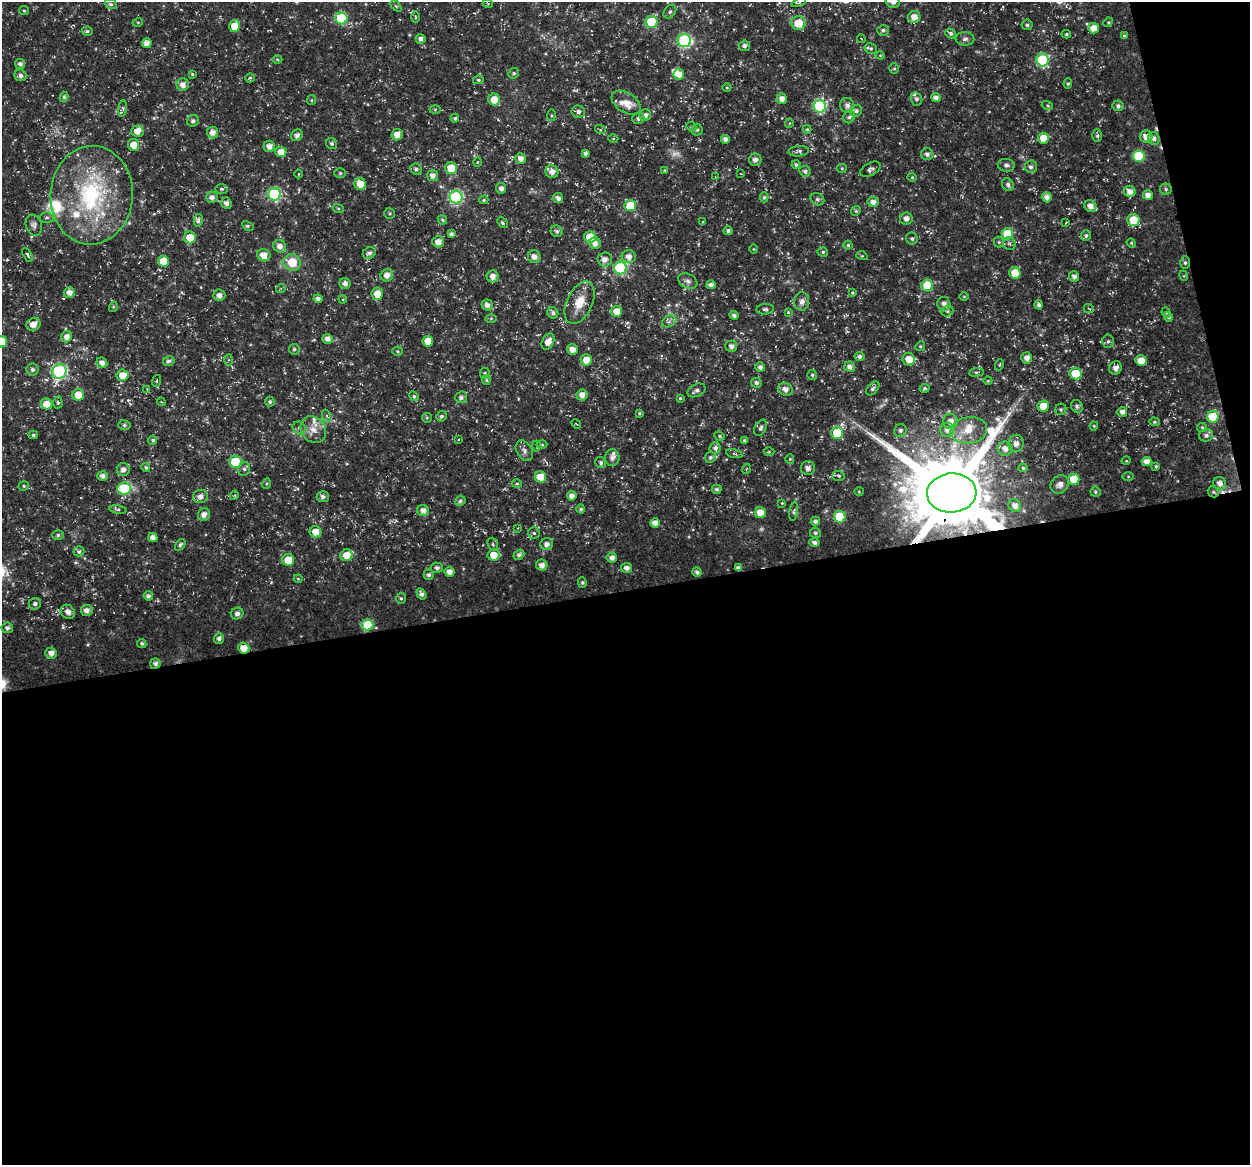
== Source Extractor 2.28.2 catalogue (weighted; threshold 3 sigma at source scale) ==
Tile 16 of 4 x 4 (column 4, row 4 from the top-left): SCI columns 3795-5042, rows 46-1208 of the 5044 x 4838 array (HDU 1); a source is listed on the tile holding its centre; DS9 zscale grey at full resolution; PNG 1252 x 1167 px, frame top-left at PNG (2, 2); each listed source drawn as its Kron ellipse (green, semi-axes under 4 px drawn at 4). Shown black and unused: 52% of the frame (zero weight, under 3 of 5 exposures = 3% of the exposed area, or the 3 px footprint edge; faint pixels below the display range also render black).
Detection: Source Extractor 2.28.2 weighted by HDU 2 'WHT'; one run over the whole footprint, this tile lists its part. Background 0.0242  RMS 0.0022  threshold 0.00992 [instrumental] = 3 sigma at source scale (4.5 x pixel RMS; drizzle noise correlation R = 1.50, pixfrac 1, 0.0396/0.0396 arcsec/px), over >= 5 px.
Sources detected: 388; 3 too faint to see at this stretch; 2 cosmic-ray / hot-pixel residue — neither listed nor drawn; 12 inside a brighter listed object's ellipse — not listed separately; the other 371 listed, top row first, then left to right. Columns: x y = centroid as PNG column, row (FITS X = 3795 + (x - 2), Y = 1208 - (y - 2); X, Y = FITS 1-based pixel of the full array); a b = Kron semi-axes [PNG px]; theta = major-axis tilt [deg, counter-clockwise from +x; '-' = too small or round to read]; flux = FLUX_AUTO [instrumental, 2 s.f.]
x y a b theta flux
799 2 7 4 22 0.28
893 2 7 6 - 1.1
111 4 6 4 -20 0.43
488 4 5 3 - 0.19
396 6 6 4 -44 0.33
24 11 5 4 - 0.27
670 12 7 5 49 0.47
415 17 6 4 -90 0.27
914 17 6 6 - 1.8
341 18 6 6 - 12
138 22 5 3 - 0.21
651 22 6 6 - 12
1108 22 5 4 - 0.27
798 23 7 6 - 5.1
1027 25 5 5 - 0.48
235 26 6 5 - 3.5
1094 28 5 5 - 2.3
883 30 6 5 - 0.61
87 31 5 4 - 0.4
950 33 5 4 - 0.55
1066 34 4 4 - 0.31
1124 36 4 4 - 0.42
421 39 5 4 - 0.82
861 39 4 2 - 0.15
965 39 9 7 -3 0.77
684 41 7 6 - 27
147 43 5 5 - 1.3
744 46 5 5 - 0.68
871 48 6 5 - 0.43
880 55 4 3 - 0.2
277 60 5 3 - 0.22
1043 60 6 6 - 19
20 64 5 5 - 0.76
894 69 5 5 - 0.33
514 73 5 5 - 0.41
192 74 3 3 - 0.27
679 74 5 5 - 1.8
20 75 6 6 - 0.8
250 78 4 4 - 0.36
478 80 5 4 - 0.35
1068 84 5 4 - 0.38
183 85 6 6 - 1.4
727 87 4 3 - 0.19
64 97 5 4 - 0.4
936 98 5 4 - 1.1
494 99 6 6 - 2.9
782 99 5 5 - 1.5
917 99 7 5 -73 0.55
312 100 5 4 - 0.28
626 103 16 10 -33 3.1
847 105 7 7 - 1.1
1047 105 5 4 - 0.31
820 106 6 6 - 25
1118 106 6 5 - 0.69
123 109 8 4 83 0.4
435 109 5 3 - 0.26
856 111 6 5 - 0.7
578 112 7 6 - 0.79
551 115 6 3 82 0.25
645 115 6 5 - 1
849 117 6 6 - 0.59
455 118 4 4 - 0.37
638 118 6 5 - 0.61
193 121 6 5 - 0.68
789 123 5 4 - 0.27
691 127 5 4 - 0.33
600 129 5 3 - 0.3
807 129 4 4 - 0.23
697 130 6 5 - 0.49
137 131 6 6 - 1.8
213 132 6 5 - 1.4
297 135 6 5 - 0.89
397 135 6 5 - 1.8
1097 136 6 5 - 0.46
1146 137 6 6 - 1.9
613 138 5 3 - 0.21
1043 138 5 5 - 3.1
1154 138 6 6 - 0.91
725 139 4 4 - 0.96
332 143 6 5 - 0.56
133 145 6 5 - 2.5
269 146 6 5 - 1.3
799 151 10 5 4 0.54
281 152 5 5 - 2.2
585 153 4 4 - 0.7
927 154 6 6 - 0.95
1138 156 6 6 - 11
521 158 6 5 - 1.3
755 160 6 6 - 0.96
477 162 5 3 - 0.23
796 165 4 4 - 0.44
1006 165 8 6 -5 0.72
1031 167 6 6 - 0.64
451 168 6 6 - 4.3
842 168 5 4 - 0.22
416 169 6 5 - 0.65
870 169 11 6 28 0.76
664 170 4 3 - 0.18
805 171 6 5 - 0.63
552 172 6 6 - 1.5
340 173 6 5 - 0.38
298 174 4 3 - 0.16
741 174 4 2 - 0.15
433 175 5 5 - 1.3
715 177 3 3 - 0.19
912 177 4 4 - 0.26
360 184 6 5 - 2.7
1008 185 7 5 -59 0.68
501 188 5 5 - 0.97
222 189 6 5 - 0.4
1166 189 6 5 - 0.41
1130 191 6 5 - 1.5
274 194 6 6 - 23
92 195 49 41 86 31
1148 195 5 5 - 1.3
212 197 6 5 - 1.1
456 197 6 6 - 28
764 197 5 4 - 0.34
1047 197 5 5 - 1.3
558 198 5 5 - 1
817 199 7 5 -31 0.48
484 200 4 3 - 0.29
873 202 5 5 - 1.2
226 203 6 5 - 0.79
630 206 5 5 - 7.6
1090 206 6 5 - 1.5
338 208 6 3 -19 0.27
856 211 5 4 - 0.29
390 213 6 5 - 0.34
47 217 7 5 -1 0.54
906 219 6 6 - 1.1
198 220 6 4 78 0.62
442 220 5 4 - 0.36
1133 220 6 6 - 6.1
703 222 4 3 - 0.22
1066 222 3 2 - 0.14
502 223 6 4 -46 0.34
34 225 11 8 -71 0.9
248 226 6 4 -28 0.44
557 231 6 5 - 0.61
728 231 4 4 - 0.63
451 234 4 4 - 0.67
1007 234 6 5 - 7.6
1086 235 5 5 - 0.42
190 237 6 6 - 3.2
590 237 6 5 - 5.5
912 239 6 6 - 0.54
438 242 6 5 - 1.6
999 242 5 5 - 0.34
595 243 6 5 - 1.2
1131 243 5 4 - 0.27
1009 244 7 6 - 0.56
848 245 4 4 - 0.33
280 246 6 6 - 1.4
753 249 5 3 - 0.17
823 252 5 4 - 0.38
369 253 7 5 36 0.73
27 255 8 3 -60 0.4
264 255 7 6 - 2.1
862 256 5 3 - 0.23
534 257 6 6 - 1.2
629 257 7 6 - 1.5
605 259 7 7 - 1.4
163 261 5 5 - 3.8
292 262 9 8 - 4.8
1185 263 6 5 - 0.41
620 268 6 6 - 23
1015 273 6 5 - 4.5
387 275 6 6 - 1.6
493 276 6 6 - 1.5
1074 276 5 5 - 0.96
1184 276 5 3 - 0.2
688 281 10 7 -28 0.84
345 283 6 5 - 1.1
711 285 5 4 - 0.9
927 285 6 6 - 8.5
281 288 5 3 - 0.24
69 293 5 5 - 1.5
852 293 3 3 - 0.27
377 294 6 5 - 2.2
219 295 6 5 - 1.2
964 297 5 3 - 0.21
318 299 4 4 - 0.79
343 299 4 3 - 0.23
802 301 9 7 83 1.2
580 303 22 13 65 4.5
944 304 7 6 - 0.94
487 305 5 5 - 1.1
1039 305 4 4 - 0.63
113 307 5 3 - 0.22
765 309 9 5 5 0.5
1089 309 5 3 - 0.21
617 311 5 5 - 3.3
947 311 6 5 - 0.44
788 312 4 4 - 0.24
553 313 6 5 - 0.69
1166 313 5 4 - 0.3
734 315 4 4 - 0.64
1168 317 5 4 - 0.52
491 319 6 4 1 0.29
669 321 7 5 30 0.71
33 324 7 6 - 2
67 337 5 5 - 1.4
327 339 5 5 - 1.2
428 341 5 5 - 3
1108 341 6 5 - 0.53
2 342 5 5 - 5
548 342 8 6 62 1.8
731 346 6 5 - 1
920 346 5 4 - 0.3
294 349 5 5 - 0.43
572 350 5 5 - 1.7
397 351 5 4 - 0.31
859 356 5 4 - 0.67
1027 358 5 5 - 1.3
909 359 6 6 - 2.5
229 360 5 4 - 0.27
586 360 5 5 - 2.3
169 361 6 4 14 0.6
1141 361 5 5 - 3.2
102 363 6 5 - 1.2
999 365 6 4 72 0.24
760 367 5 4 - 0.9
850 367 5 5 - 1.1
1115 368 7 6 - 1.2
32 370 6 6 - 0.66
59 371 7 7 - 33
976 372 7 3 8 0.33
485 373 5 5 - 0.33
1075 374 6 5 - 6.2
122 375 6 5 - 2.7
812 375 5 5 - 0.37
486 380 5 4 - 0.32
156 381 6 3 70 0.26
988 381 4 3 - 0.19
756 383 5 5 - 0.64
873 388 8 5 46 0.62
925 388 5 4 - 0.38
147 389 4 4 - 0.21
785 389 7 6 - 1.3
696 390 9 6 27 0.78
78 395 6 6 - 3.1
582 395 5 5 - 1.5
414 396 5 4 - 0.32
461 397 6 6 - 0.79
680 398 4 4 - 0.26
161 402 4 3 - 0.2
270 402 5 5 - 0.46
58 403 6 4 -88 0.34
47 404 6 5 - 2.4
1043 406 6 5 - 3.6
1077 406 7 5 -60 0.66
1061 409 6 5 - 0.43
1122 412 5 5 - 1.1
639 413 4 3 - 0.3
327 416 6 4 -71 0.36
441 416 5 5 - 0.49
1213 417 6 6 - 9.3
427 418 5 4 - 0.26
950 421 7 7 - 1.7
1154 422 5 4 - 0.32
576 424 5 2 - 0.18
124 425 6 5 - 0.48
1094 426 4 4 - 0.23
1202 427 5 4 - 0.31
299 428 7 6 - 0.56
761 428 9 5 62 0.62
313 430 14 12 -51 2.5
900 430 6 6 - 0.65
947 430 7 6 - 1.2
969 430 18 13 9 3.9
837 433 6 6 - 10
33 435 5 4 - 0.39
1206 435 7 6 - 0.75
720 436 5 4 - 0.29
153 440 4 4 - 0.45
458 440 4 2 - 0.2
744 441 4 4 - 0.51
1016 443 9 7 73 1.2
542 445 5 3 - 0.23
536 446 5 3 - 0.29
715 448 5 5 - 0.75
1005 449 7 7 - 1.4
524 451 11 7 -59 0.99
769 452 5 3 - 0.21
734 454 8 3 -13 0.31
710 457 5 5 - 0.54
612 458 8 7 - 1.1
790 459 4 4 - 0.26
1126 461 5 3 - 0.17
1147 461 5 4 - 1.7
235 462 6 6 - 7.6
601 462 6 5 - 0.56
1156 466 4 3 - 0.31
146 468 4 4 - 0.38
808 468 7 7 - 1.1
1023 468 5 4 - 0.37
244 469 7 5 76 0.55
746 469 5 3 - 0.2
123 470 6 6 - 1.2
103 476 5 5 - 1.1
839 476 6 5 - 0.43
1128 476 5 4 - 0.27
540 477 6 5 - 3.6
1074 479 5 5 - 5.3
517 483 5 3 - 0.26
1220 483 7 6 - 1.3
266 484 5 3 - 0.25
1060 484 10 8 50 1.1
24 486 5 4 - 0.33
124 488 7 6 - 11
717 489 5 4 - 0.53
859 491 4 4 - 0.21
1095 492 5 5 - 0.44
1213 492 6 5 - 0.41
952 493 25 19 4 4200
234 495 5 4 - 0.28
200 496 7 6 - 1.4
572 496 5 4 - 1.3
323 497 6 5 - 0.72
460 501 5 5 - 0.53
782 503 4 4 - 0.2
1015 505 7 6 - 1.3
581 509 4 4 - 0.45
118 510 8 4 -8 0.46
423 510 6 5 - 1.3
794 511 10 3 81 0.4
760 513 5 5 - 3.1
204 514 6 6 - 1.2
840 517 6 6 - 11
815 521 4 4 - 0.65
655 523 5 4 - 1.4
518 528 4 2 - 0.15
315 532 6 5 - 2.4
534 533 6 5 - 0.4
815 533 5 5 - 0.54
58 535 5 5 - 0.46
153 538 5 4 - 1.3
814 542 5 5 - 0.93
493 544 7 5 -70 0.44
547 544 6 6 - 1.1
180 545 7 4 55 0.5
79 551 5 5 - 0.5
346 555 6 5 - 2.8
494 555 6 6 - 2.7
519 555 6 4 39 0.65
612 558 5 5 - 1.1
288 560 6 6 - 3.9
542 565 5 5 - 1.3
437 568 6 5 - 0.62
627 568 5 5 - 1.2
738 568 4 4 - 0.84
450 572 5 5 - 1.6
697 572 5 4 - 0.76
429 575 5 5 - 0.63
298 579 4 4 - 0.22
582 583 5 4 - 0.34
421 594 6 4 -56 0.8
148 596 4 4 - 0.66
401 598 5 5 - 0.38
35 604 6 6 - 0.76
87 610 6 5 - 1.2
68 612 7 6 - 1.4
237 614 6 5 - 0.95
367 625 6 5 - 7.9
7 628 6 5 - 0.67
219 639 5 5 - 0.77
142 643 5 4 - 0.42
244 648 6 5 - 2.7
51 653 6 5 - 1.4
155 664 5 5 - 0.79
Overlapping masked pixels (flux is a lower limit): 5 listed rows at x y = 1213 492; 952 493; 738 568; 244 648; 155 664
Isophote crosses this tile's border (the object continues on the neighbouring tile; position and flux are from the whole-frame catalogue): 3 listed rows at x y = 799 2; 893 2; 2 342